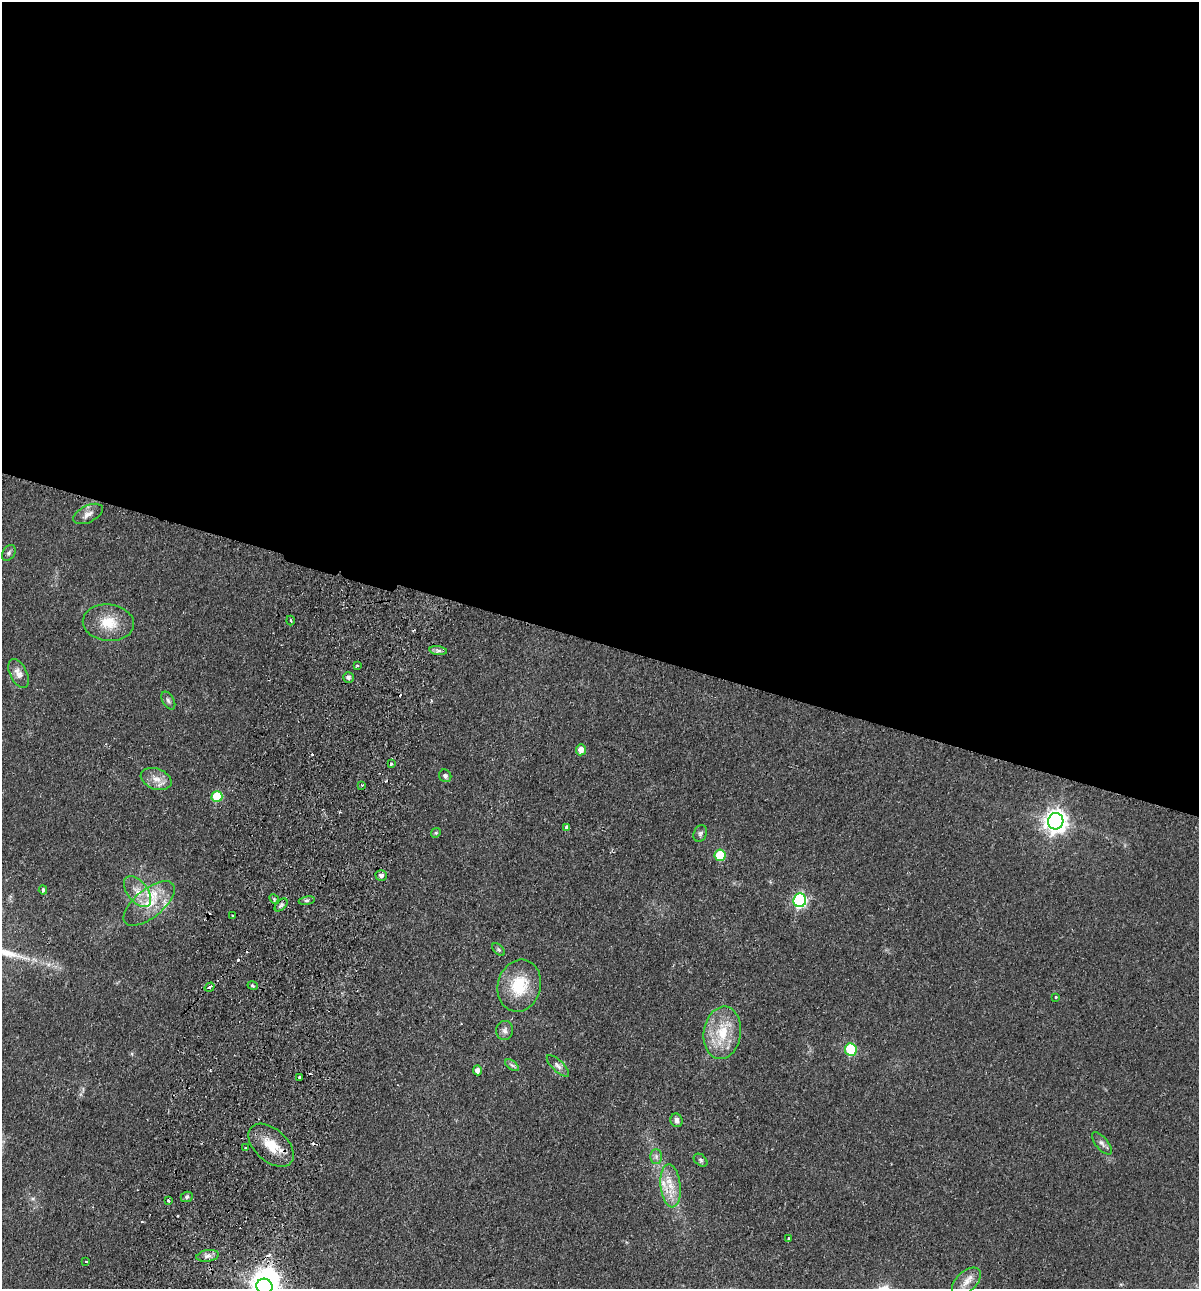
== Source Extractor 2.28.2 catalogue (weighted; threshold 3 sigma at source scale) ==
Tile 3 of 4 x 4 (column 3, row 1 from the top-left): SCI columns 2702-3898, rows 3880-5166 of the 5280 x 5184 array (HDU 1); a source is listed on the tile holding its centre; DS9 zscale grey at full resolution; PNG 1201 x 1291 px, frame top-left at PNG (2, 2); each listed source drawn as its Kron ellipse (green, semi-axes under 4 px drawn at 4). Shown black and unused: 50% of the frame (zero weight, under 2 of 3 exposures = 3% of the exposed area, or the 3 px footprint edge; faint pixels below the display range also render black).
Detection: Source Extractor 2.28.2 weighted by HDU 2 'WHT'; one run over the whole footprint, this tile lists its part. Background 0.0641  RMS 0.0053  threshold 0.024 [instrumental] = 3 sigma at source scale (4.5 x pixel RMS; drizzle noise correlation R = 1.50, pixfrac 1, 0.05/0.05 arcsec/px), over >= 5 px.
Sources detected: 67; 1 inside a brighter object's white glare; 9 cosmic-ray / hot-pixel residue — neither listed nor drawn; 2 inside a brighter listed object's ellipse — not listed separately; the other 55 listed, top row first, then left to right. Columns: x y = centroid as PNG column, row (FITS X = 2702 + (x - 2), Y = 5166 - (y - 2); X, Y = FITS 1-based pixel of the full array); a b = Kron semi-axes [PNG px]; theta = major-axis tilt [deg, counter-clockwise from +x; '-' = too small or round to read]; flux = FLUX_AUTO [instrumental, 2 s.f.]
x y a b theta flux
88 514 16 8 26 3.4
9 553 8 6 55 1.4
290 621 5 2 - 0.64
108 623 25 18 -6 13
438 651 9 4 -8 1.5
357 666 3 2 - 0.66
19 674 15 8 -64 4.2
348 677 5 5 - 1.6
168 701 10 5 -60 1.5
581 750 5 5 - 4
391 763 3 3 - 2.7
445 776 6 6 - 1.6
156 779 16 10 -20 5.5
362 785 2 2 - 0.59
217 797 5 5 - 22
1056 821 8 7 - 410
567 827 4 4 - 2.6
436 833 5 4 - 0.7
700 834 9 6 67 1.4
720 855 6 5 - 21
381 876 5 5 - 1.8
43 890 4 3 - 0.94
138 892 18 10 -53 6.9
274 899 5 4 - 0.77
800 900 7 6 - 88
307 901 8 4 9 1.1
149 903 31 14 39 16
281 905 8 4 45 1.2
232 916 3 2 - 0.42
499 950 8 4 -45 0.97
253 986 5 3 - 0.74
519 986 26 21 75 22
210 987 5 4 - 2.4
1056 997 3 3 - 0.9
505 1030 9 8 - 2.2
722 1033 26 18 82 19
851 1050 6 5 - 35
512 1065 8 4 -36 1.2
558 1066 14 5 -44 2.4
477 1070 5 4 - 2.4
299 1077 3 3 - 1.1
677 1120 7 6 - 2
1102 1143 14 6 -51 2.1
271 1145 27 16 -42 13
246 1148 3 2 - 0.56
656 1156 7 6 - 1.6
701 1160 8 5 -42 1.1
671 1186 21 10 -84 9.2
187 1197 6 5 - 0.93
169 1201 3 3 - 2
789 1238 4 3 - 0.95
208 1256 11 5 10 2.3
86 1262 4 2 - 0.38
966 1282 17 10 44 5.6
264 1286 8 7 - 410
Overlapping masked pixels (flux is a lower limit): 1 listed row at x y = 271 1145
Isophote crosses this tile's border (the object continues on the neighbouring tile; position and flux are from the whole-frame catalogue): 1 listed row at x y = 264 1286